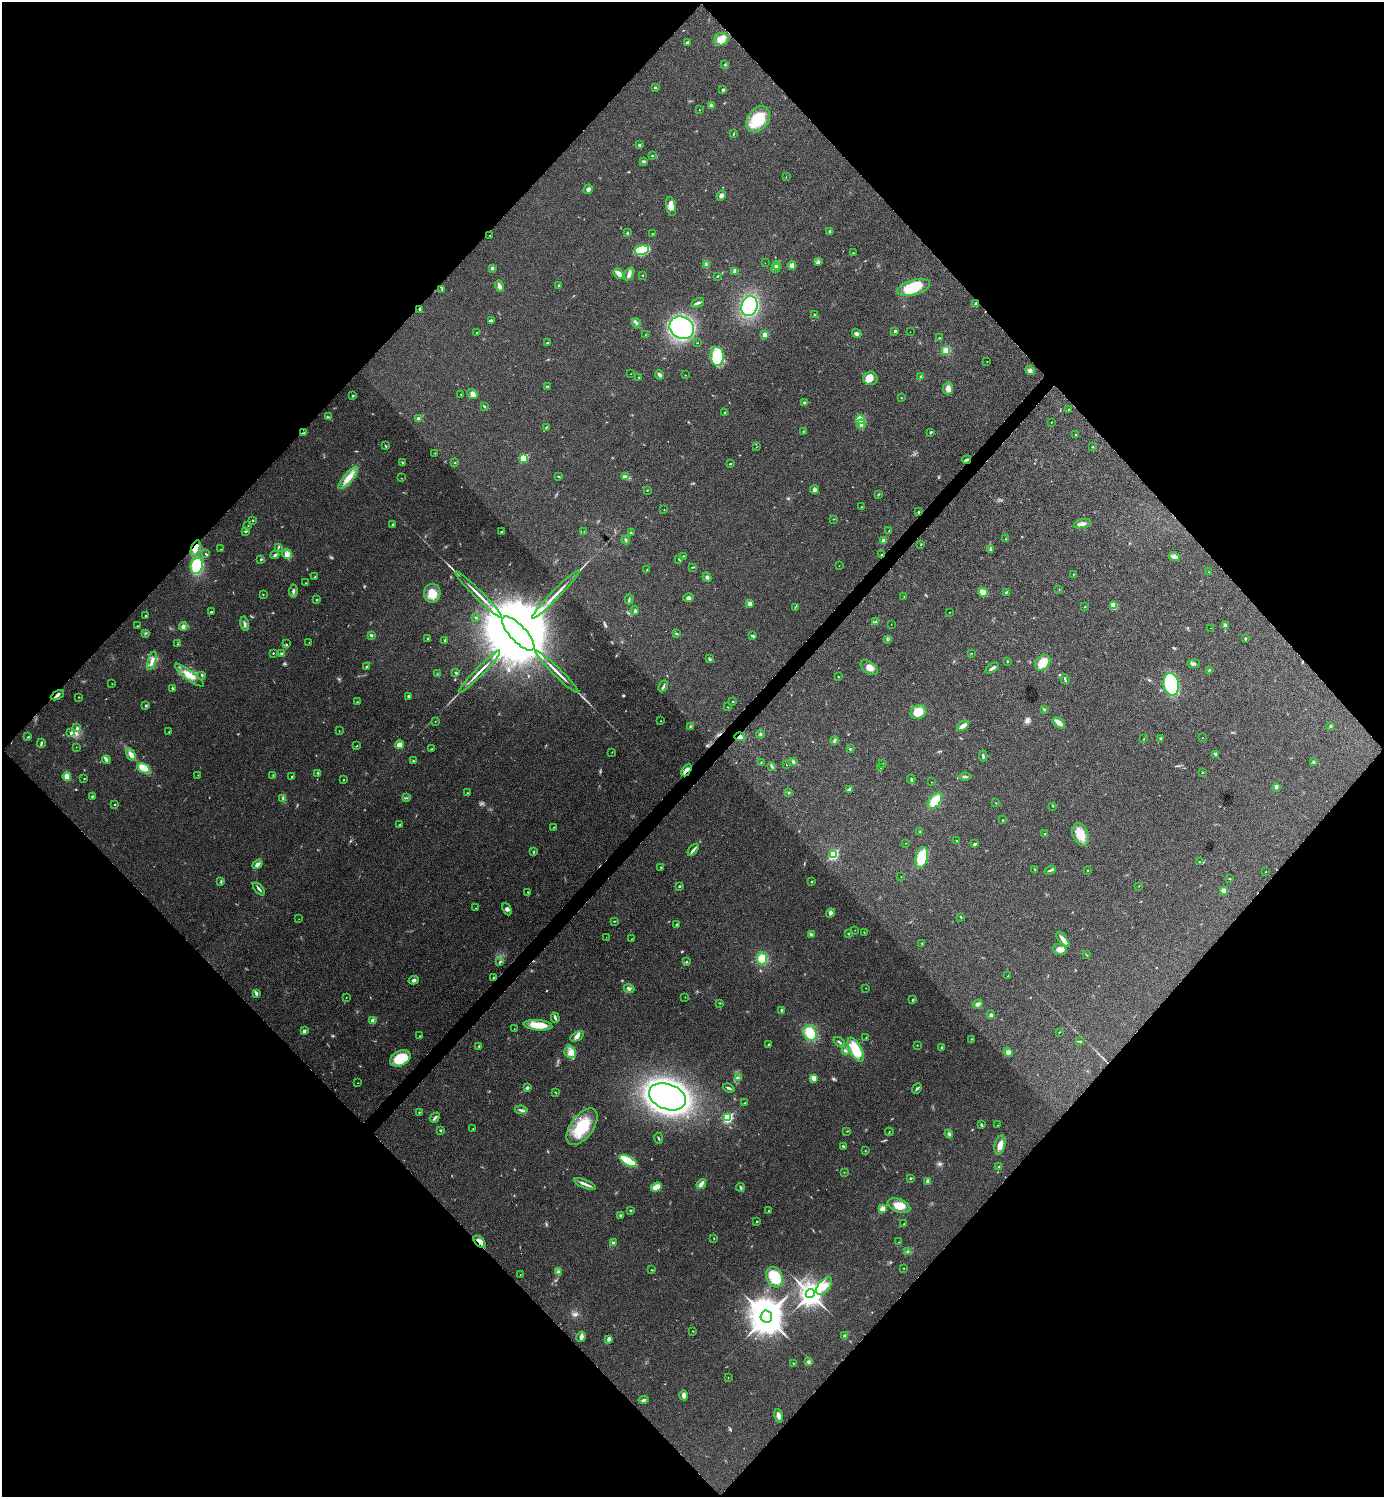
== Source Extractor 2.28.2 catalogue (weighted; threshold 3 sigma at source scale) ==
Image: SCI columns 160-5687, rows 7-5984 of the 5987 x 5987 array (HDU 1 of 3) = the unmasked area's bounding box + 8 px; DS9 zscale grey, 4 x 4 block average (1 PNG px = mean of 4 x 4 image px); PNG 1386 x 1499 px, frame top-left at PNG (2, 2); each listed source drawn as its Kron ellipse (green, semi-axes under 4 px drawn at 4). Shown black and unused: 51% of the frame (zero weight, under 4 of 8 exposures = <1% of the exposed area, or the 3 px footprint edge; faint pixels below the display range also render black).
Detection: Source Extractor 2.28.2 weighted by HDU 2 'WHT'. Background 0.0326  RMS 0.0037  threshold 0.0151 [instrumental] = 3 sigma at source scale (4.09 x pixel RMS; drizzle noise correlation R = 1.36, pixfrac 0.8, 0.05/0.05 arcsec/px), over >= 5 px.
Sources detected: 448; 10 too faint to see at this stretch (4 x 4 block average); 1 inside a brighter object's white glare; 2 cosmic-ray / hot-pixel residue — neither listed nor drawn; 3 coinciding with a brighter row at this scale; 12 inside a brighter listed object's ellipse — not listed separately; the other 420 listed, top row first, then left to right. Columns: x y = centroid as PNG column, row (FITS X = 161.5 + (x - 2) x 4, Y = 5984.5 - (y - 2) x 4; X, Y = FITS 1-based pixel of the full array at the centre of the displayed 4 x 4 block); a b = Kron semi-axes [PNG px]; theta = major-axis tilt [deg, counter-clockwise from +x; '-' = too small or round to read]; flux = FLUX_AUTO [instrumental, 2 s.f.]
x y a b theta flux
721 39 7 6 - 28
687 42 2 2 - 6.9
725 64 3 2 - 1.3
655 88 2 2 - 6.6
723 90 2 2 - 7.1
711 105 4 3 - 2.8
699 110 2 2 - 1
758 119 14 10 53 71
734 134 3 2 - 1.5
639 145 2 2 - 6.7
652 156 2 2 - 2.8
643 161 3 2 - 2.2
786 177 2 2 - 0.55
588 189 5 4 - 4.8
721 195 5 4 - 6.3
671 206 10 5 -78 12
830 231 3 3 - 2.8
627 233 3 2 - 1.8
652 234 2 2 - 1
490 235 2 2 - 0.75
642 250 7 4 13 94
853 253 3 2 - 1.2
818 262 3 2 - 2.9
765 263 2 2 - 0.42
706 264 3 2 - 1.8
777 265 4 2 - 3.1
792 265 4 4 - 8.3
492 268 3 2 - 3.3
776 268 4 2 - 2.4
735 271 4 3 - 6.1
619 274 6 3 -50 17
629 274 7 4 59 7.7
642 275 2 2 - 1
717 276 3 2 - 1
499 286 6 3 -71 8.3
559 286 3 2 - 1.7
914 288 17 7 16 87
442 289 2 2 - 0.78
697 303 7 2 26 4.5
976 304 4 3 - 5.2
749 306 10 8 71 210
420 309 3 3 - 3.1
814 315 2 2 - 1.1
492 321 2 2 - 1.1
636 323 4 2 - 3.7
682 328 13 11 -29 310
895 331 2 2 - 8.3
910 332 2 2 - 0.47
477 333 2 2 - 1.1
857 334 5 4 - 4.5
645 335 2 2 - 0.6
765 335 2 2 - 37
939 338 3 2 - 1.2
548 342 4 2 - 1.5
697 343 2 2 - 0.74
946 350 3 3 - 20
717 356 9 6 -89 91
987 361 2 2 - 0.45
1030 371 5 3 - 4.9
631 374 2 2 - 0.61
660 375 4 2 - 7.1
685 375 2 2 - 0.62
639 377 2 2 - 1.9
921 377 4 3 - 3.1
870 378 7 6 - 22
547 386 3 2 - 1.3
948 388 6 5 - 12
461 394 2 2 - 0.71
472 394 6 3 -40 7.4
353 396 3 2 - 1.9
901 397 2 2 - 0.83
805 403 2 2 - 1.8
485 407 3 2 - 1.8
1068 409 2 2 - 0.83
725 413 2 2 - 4.2
328 417 3 2 - 1.8
418 419 2 2 - 20
860 420 4 4 - 30
1051 422 2 2 - 0.92
861 424 5 3 - 5.1
546 427 3 2 - 1.3
803 431 2 2 - 0.95
930 432 2 2 - 2.8
304 433 4 2 - 2.1
1075 435 2 2 - 2.2
385 446 3 2 - 1.4
756 447 2 2 - 0.53
1093 447 2 2 - 1.5
435 453 2 2 - 0.58
523 458 2 2 - 82
966 460 5 2 - 4.5
402 463 2 2 - 1.7
455 463 2 2 - 1.6
730 464 3 2 - 1.5
558 476 3 2 - 1.5
625 477 4 2 - 3.4
348 478 14 4 49 20
401 478 2 2 - 0.65
647 490 2 2 - 1.6
815 490 4 4 - 4.2
878 494 3 2 - 1.1
861 507 2 2 - 0.92
664 510 2 2 - 0.87
918 512 2 2 - 3.6
834 519 2 2 - 0.69
253 520 2 2 - 1.2
393 524 2 2 - 3.2
1082 524 9 4 17 8.3
248 526 2 2 - 0.57
246 531 3 2 - 1.9
889 531 3 2 - 0.94
502 532 3 3 - 2.6
584 532 2 2 - 0.36
631 533 3 2 - 1.8
1006 539 2 2 - 0.89
626 540 4 2 - 2.6
884 540 3 3 - 9.3
921 544 2 2 - 1
279 547 2 2 - 0.74
196 548 8 4 70 23
221 549 2 2 - 0.54
991 549 3 2 - 1.9
206 554 3 2 - 1.6
287 554 5 3 - 6.9
275 555 4 3 - 3.5
881 555 2 2 - 4.8
683 556 2 2 - 1.3
1174 557 6 4 -11 7.9
261 559 2 2 - 2.3
679 559 2 2 - 0.92
197 566 8 6 74 90
839 566 2 2 - 0.36
693 567 4 2 - 1.7
646 570 2 2 - 0.82
1209 572 3 2 - 0.68
1073 574 2 2 - 0.96
315 576 3 2 - 0.98
707 577 5 3 - 4.1
305 583 2 2 - 0.73
1059 589 2 2 - 0.59
293 591 6 2 85 3.7
983 592 5 3 - 23
1006 592 3 2 - 2.4
432 593 9 8 - 30
263 594 2 2 - 0.91
556 594 33 2 46 22
479 595 32 2 -45 22
904 597 2 2 - 1.1
688 598 5 4 - 5.7
629 599 5 2 - 2.6
316 600 2 2 - 1.9
750 603 4 3 - 6
1114 605 4 3 - 20
795 607 2 2 - 1.1
1085 607 2 2 - 1.1
635 611 4 2 - 2.6
211 612 2 2 - 3.7
950 612 2 2 - 0.64
146 616 2 2 - 1.1
476 617 2 2 - 1
876 622 4 2 - 3.1
245 624 7 2 -79 4.3
891 624 2 2 - 0.5
1225 625 4 3 - 3.6
137 626 2 2 - 1.4
183 626 4 4 - 6.5
1211 628 2 2 - 0.33
146 633 3 2 - 1.4
676 633 4 2 - 1.6
518 634 22 8 -47 76000
372 635 3 3 - 2.6
753 636 3 3 - 3.7
428 639 2 2 - 3
1245 639 3 2 - 2.1
445 640 4 2 - 2.5
887 640 2 2 - 0.99
309 642 2 2 - 0.44
178 644 2 2 - 0.78
286 644 2 2 - 0.83
273 653 2 2 - 1.4
282 653 4 3 - 4.4
971 653 3 2 - 0.78
709 659 3 3 - 2.3
152 661 9 3 73 9.8
1007 661 2 2 - 3.2
1043 663 9 6 48 35
1194 664 6 3 5 4.4
367 667 2 2 - 7.7
869 668 10 6 -37 14
992 668 7 2 35 5
1209 670 2 2 - 0.96
479 672 29 2 45 17
557 672 30 2 -44 18
456 673 4 2 - 2.3
437 674 2 2 - 0.81
189 675 18 4 -37 23
202 675 3 2 - 2.8
838 676 2 2 - 1
1065 679 5 2 - 2.8
112 684 2 2 - 0.75
1171 684 11 7 -79 150
663 686 6 2 62 3.7
173 688 3 2 - 2.6
57 695 7 2 29 4.8
408 696 3 2 - 3.8
79 697 2 2 - 1.1
357 702 2 2 - 0.97
733 702 2 2 - 0.82
146 705 3 2 - 1.7
727 707 2 2 - 0.74
1044 709 3 2 - 1.7
918 712 8 6 25 37
435 721 2 2 - 0.61
661 721 2 2 - 0.94
1059 723 7 3 -37 18
690 726 3 2 - 2.6
963 726 6 3 33 16
1330 726 3 2 - 1.3
77 728 3 2 - 2.3
339 731 2 2 - 0.78
169 732 2 2 - 1.2
71 733 4 2 - 3.7
760 734 4 2 - 2.8
28 737 3 2 - 1.6
740 737 5 3 - 6.6
1161 738 3 2 - 3.5
1202 738 2 2 - 0.43
1144 739 2 2 - 0.7
834 741 4 2 - 4.1
41 743 4 2 - 3
399 745 4 3 - 10
357 746 2 2 - 0.82
76 747 2 2 - 0.66
431 749 4 2 - 1.6
850 749 2 2 - 2.7
612 752 2 2 - 0.51
1215 754 3 2 - 1.8
131 755 7 4 -58 11
983 756 5 2 - 3.2
106 760 4 3 - 3.9
413 761 2 2 - 2.9
793 762 3 3 - 2.6
1313 762 3 2 - 1.5
761 763 3 2 - 1.1
882 763 2 2 - 0.64
786 765 2 2 - 0.5
772 767 3 2 - 1.6
144 768 7 4 -29 49
881 768 2 2 - 0.74
686 770 7 3 61 7.6
318 773 3 2 - 1.3
1202 773 2 2 - 0.94
198 775 2 2 - 0.43
273 775 2 2 - 1.2
67 777 4 3 - 17
292 777 3 2 - 1.2
965 777 6 2 -3 4.5
84 779 2 2 - 2.3
911 779 5 2 - 2.5
343 780 2 2 - 0.89
931 782 2 2 - 0.99
1276 787 3 3 - 4
849 790 4 3 - 6.4
789 792 2 2 - 0.98
467 793 2 2 - 1.1
92 796 3 2 - 1.6
283 798 3 2 - 2.2
406 798 3 2 - 1.7
935 801 10 5 53 44
995 803 2 2 - 0.54
114 804 3 2 - 1.3
1053 806 2 2 - 1.2
1003 820 2 2 - 1.1
400 825 2 2 - 2.4
554 827 2 2 - 0.88
920 832 2 2 - 1.4
1045 834 2 2 - 1.8
1080 834 12 7 -68 30
957 840 2 2 - 1.8
906 843 2 2 - 0.47
975 844 3 2 - 3.2
693 850 7 3 52 5.4
534 852 2 2 - 1.2
833 854 3 2 - 200
922 857 10 6 74 75
1199 861 2 2 - 0.69
257 864 5 3 - 8.1
661 867 2 2 - 1.4
1035 869 2 2 - 0.76
1050 870 6 2 21 3.3
1088 870 2 2 - 1
1266 872 2 2 - 0.74
901 877 2 2 - 0.55
1229 879 2 2 - 1
221 881 3 2 - 2.3
812 882 2 2 - 3.3
679 886 3 2 - 2.3
1139 886 2 2 - 0.72
259 889 8 2 -48 4.9
1224 890 4 3 - 12
528 892 3 2 - 0.84
476 908 2 2 - 0.58
507 909 6 3 -64 5.1
830 913 5 3 - 5.6
961 917 3 2 - 1.3
299 919 2 2 - 0.52
614 921 4 2 - 1.2
677 925 3 2 - 3.6
855 930 2 2 - 0.42
864 932 2 2 - 0.91
811 934 3 2 - 2.1
848 934 2 2 - 1
606 937 2 2 - 0.41
631 939 2 2 - 0.6
1063 939 9 3 -53 11
921 943 3 2 - 0.89
1060 949 7 5 -15 10
1086 955 3 2 - 0.96
762 958 6 5 - 37
687 961 2 2 - 1.1
500 962 4 2 - 2.2
1008 976 2 2 - 0.91
493 978 2 2 - 1
414 980 5 3 - 5.1
866 988 2 2 - 0.43
629 989 5 3 - 4.5
256 993 4 3 - 4.3
346 997 2 2 - 0.61
685 997 2 2 - 0.45
913 999 2 2 - 1.2
720 1003 2 2 - 0.88
978 1004 5 3 - 5.6
781 1010 2 2 - 7.8
991 1015 3 3 - 4.8
555 1018 5 2 - 4.5
373 1021 2 2 - 43
538 1025 14 5 -5 40
514 1029 2 2 - 0.53
304 1031 2 2 - 14
1059 1032 2 2 - 0.9
810 1033 8 6 -63 51
420 1036 2 2 - 0.98
577 1036 7 3 30 9.6
866 1038 2 2 - 0.67
971 1039 2 2 - 0.84
1080 1041 2 2 - 1.2
839 1042 6 2 -37 2.5
768 1045 3 2 - 1.5
917 1045 2 2 - 1.3
479 1046 2 2 - 2.2
942 1048 3 3 - 2.8
856 1050 13 6 -62 47
845 1051 4 3 - 3.4
570 1052 6 5 - 13
1008 1052 5 4 - 5.8
400 1058 11 7 26 68
738 1077 3 2 - 1.5
814 1078 4 3 - 12
358 1083 2 2 - 0.79
527 1087 3 3 - 3.9
729 1088 6 2 -22 3.2
917 1088 6 2 49 2.8
555 1092 3 2 - 1
667 1097 19 12 -20 1100
745 1103 2 2 - 1.1
521 1110 6 2 -8 4.2
419 1112 3 2 - 1.1
435 1118 5 3 - 4.1
728 1118 3 2 - 180
981 1125 3 2 - 2.8
998 1125 2 2 - 0.7
582 1127 21 11 54 80
473 1129 2 2 - 0.71
440 1130 2 2 - 1.6
847 1131 2 2 - 1
889 1132 4 2 - 1.4
949 1134 4 3 - 3.1
658 1138 6 2 -65 2.1
1000 1145 10 5 77 16
843 1146 3 2 - 2.1
865 1151 2 2 - 1
628 1161 10 3 -30 110
999 1167 2 2 - 2.2
844 1172 2 2 - 0.59
911 1178 3 2 - 1.8
928 1181 4 4 - 5.2
585 1184 12 2 -23 10
701 1184 5 2 - 13
656 1187 6 4 22 26
740 1187 4 2 - 3.3
899 1206 12 6 -20 25
882 1209 2 2 - 49
630 1210 2 2 - 2.1
769 1211 2 2 - 0.84
620 1215 2 2 - 1.8
757 1221 2 2 - 3.9
904 1224 2 2 - 0.77
714 1238 2 2 - 0.88
479 1242 7 3 -45 13
899 1242 2 2 - 0.5
613 1243 3 2 - 4.3
908 1251 3 2 - 1.9
904 1268 2 2 - 0.77
651 1270 3 2 - 1.2
558 1272 4 3 - 3.7
520 1274 2 2 - 0.51
774 1277 11 8 -62 45
824 1286 10 5 49 18
810 1294 4 4 - 2400
766 1316 6 6 - 7200
693 1331 2 2 - 0.83
845 1336 2 2 - 16
581 1337 5 3 - 6.8
609 1339 4 3 - 5.8
809 1362 3 2 - 0.89
793 1363 2 2 - 1.1
728 1377 2 2 - 0.59
684 1395 5 3 - 8.8
643 1400 5 2 - 4.4
778 1416 7 3 -75 11
Overlapping masked pixels (flux is a lower limit): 7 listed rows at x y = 966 460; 196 548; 881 555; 57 695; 740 737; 686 770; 479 1242
Diffuse or blended objects may show on this block-average render without a row.